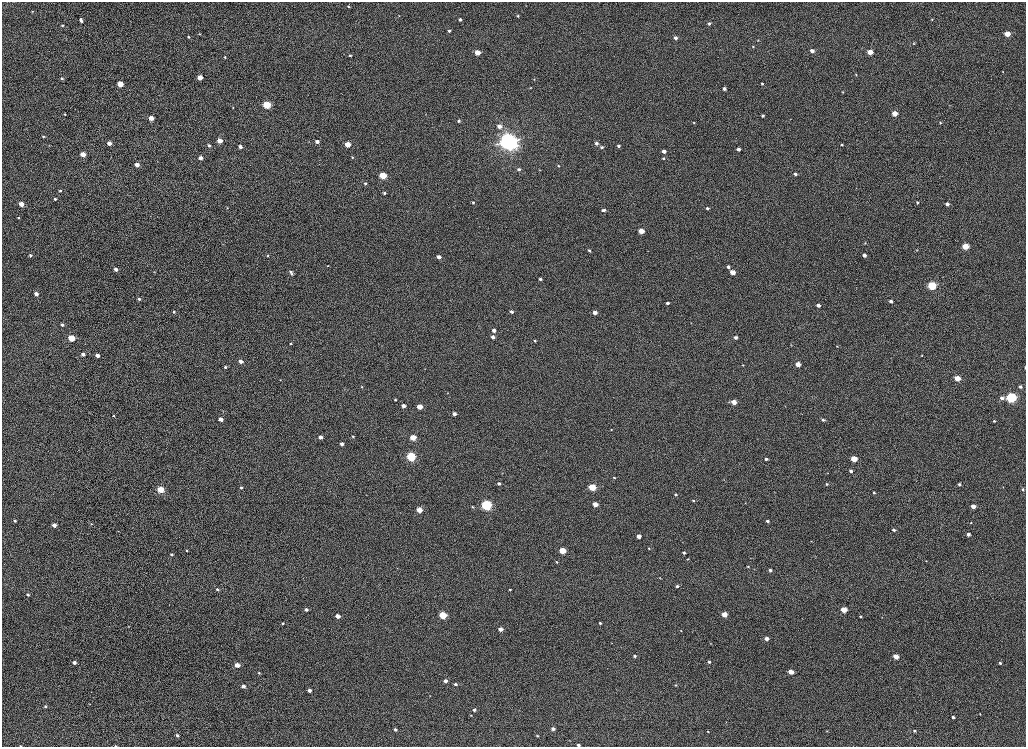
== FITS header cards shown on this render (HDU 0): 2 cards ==
NAXIS1  =                 2048
NAXIS2  =                 1489

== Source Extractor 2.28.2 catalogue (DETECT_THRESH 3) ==
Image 2048 x 1489 px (HDU 0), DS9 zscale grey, zoomed out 1/2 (1 PNG px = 2 x 2 image px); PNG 1028 x 749 px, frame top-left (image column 1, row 1489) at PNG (2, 2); no overlay
Background 1020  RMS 3.7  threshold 11.2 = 3 sigma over >= 5 px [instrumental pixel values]
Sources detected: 240; all 240 listed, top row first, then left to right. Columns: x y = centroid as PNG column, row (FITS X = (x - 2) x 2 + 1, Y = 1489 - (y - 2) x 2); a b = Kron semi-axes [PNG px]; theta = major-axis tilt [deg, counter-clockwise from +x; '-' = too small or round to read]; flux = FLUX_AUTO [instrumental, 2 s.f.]
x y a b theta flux
348 6 3 3 - 590
32 11 3 3 - 550
399 15 3 2 - 300
518 16 3 3 - 970
932 19 3 3 - 430
81 20 4 3 - 2000
460 20 3 3 - 1900
709 24 3 3 - 1700
62 25 3 3 - 920
449 31 3 3 - 1400
200 34 3 2 - 490
1007 34 4 3 - 13000
188 37 3 3 - 1200
676 38 3 3 - 2600
758 40 3 2 - 460
914 43 3 2 - 470
753 47 4 3 - 600
812 51 3 3 - 4000
477 52 4 3 - 11000
870 52 4 3 - 11000
350 55 4 3 - 1100
225 57 3 2 - 780
1002 72 3 2 - 530
856 75 4 3 - 670
200 77 3 3 - 12000
62 78 3 3 - 1200
534 79 3 3 - 450
120 84 4 3 - 15000
762 84 3 3 - 1100
530 87 3 2 - 420
724 88 3 3 - 2400
843 92 3 3 - 520
267 105 4 3 - 46000
949 105 3 2 - 310
233 108 2 2 - 330
895 113 3 3 - 11000
65 114 3 2 - 660
763 116 3 3 - 1500
151 118 4 3 - 6500
459 121 4 3 - 1400
694 123 3 2 - 460
940 123 3 3 - 1000
499 126 4 4 - 5600
43 136 3 3 - 860
220 141 4 3 - 8500
317 141 4 3 - 3700
508 142 6 5 - 780000
109 143 3 3 - 5500
596 143 3 3 - 2700
348 144 3 3 - 13000
49 145 3 2 - 340
209 145 3 3 - 2000
842 145 3 2 - 830
618 146 3 3 - 1500
240 147 3 3 - 3100
602 147 4 3 - 1300
738 149 3 3 - 3200
664 151 3 3 - 4800
83 154 4 3 - 11000
352 157 3 3 - 730
200 158 3 3 - 4200
663 158 3 3 - 740
137 165 4 3 - 5400
558 166 3 3 - 680
519 169 4 4 - 1600
539 170 3 2 - 400
795 174 3 3 - 2200
383 175 4 3 - 31000
365 183 4 3 - 1300
60 191 3 3 - 880
237 193 2 2 - 250
384 193 3 3 - 1300
55 199 3 3 - 1500
473 202 3 3 - 1400
917 203 3 3 - 1200
21 204 3 3 - 7200
947 204 3 3 - 3000
227 208 3 2 - 410
707 208 3 3 - 1400
603 210 3 3 - 1100
604 210 3 3 - 1100
18 218 4 2 - 620
641 231 4 3 - 10000
865 243 3 2 - 470
223 244 3 2 - 340
965 246 4 3 - 22000
589 250 3 3 - 1200
916 250 3 2 - 410
30 255 3 3 - 1500
864 255 3 3 - 2800
268 256 3 3 - 600
439 257 3 3 - 5000
328 266 3 2 - 430
728 267 3 3 - 1700
116 269 3 3 - 3500
290 271 5 3 - 1200
154 272 3 3 - 460
732 272 3 3 - 10000
292 274 4 3 - 1100
540 279 3 3 - 1400
932 286 4 4 - 64000
36 294 3 3 - 4500
139 299 3 3 - 1300
891 301 3 3 - 3000
668 303 3 3 - 2100
818 305 3 3 - 3600
174 312 3 3 - 1200
512 312 3 3 - 2100
595 312 4 3 - 4600
62 325 3 3 - 2100
494 330 4 3 - 3400
493 337 4 3 - 3100
736 337 3 3 - 2700
71 338 4 3 - 30000
535 341 3 3 - 1100
291 344 3 2 - 780
791 345 3 3 - 400
837 346 3 2 - 440
83 354 3 3 - 3100
97 355 3 3 - 3900
922 356 3 2 - 430
240 361 3 3 - 4400
798 364 3 3 - 8200
743 365 3 3 - 570
225 367 3 3 - 1100
1025 368 3 1 - 820
425 369 3 2 - 290
957 378 4 3 - 16000
280 380 3 3 - 420
1020 386 3 3 - 1800
361 387 3 3 - 560
1002 398 5 4 - 2400
1011 398 4 4 - 140000
395 400 3 3 - 730
734 402 4 3 - 10000
403 406 3 3 - 4600
420 407 4 3 - 15000
454 414 4 3 - 3200
114 416 3 3 - 610
220 419 3 3 - 6000
823 420 4 3 - 1700
994 421 3 3 - 1000
611 429 3 3 - 510
320 437 3 3 - 4600
353 437 3 3 - 810
413 437 4 3 - 17000
342 444 3 3 - 2900
411 456 4 4 - 89000
766 459 3 3 - 1800
854 459 4 3 - 18000
704 460 3 2 - 290
851 471 4 3 - 2000
614 478 3 3 - 840
724 479 3 2 - 240
499 483 4 3 - 1700
827 484 3 3 - 960
959 484 3 3 - 1600
241 487 3 3 - 1300
592 487 4 3 - 34000
1003 487 3 2 - 310
161 489 4 3 - 28000
1023 489 4 3 - 950
874 493 3 2 - 890
676 495 4 3 - 1200
693 501 3 3 - 920
745 503 3 2 - 280
595 504 3 3 - 9300
486 505 4 4 - 150000
973 506 3 3 - 7200
472 507 4 3 - 720
419 510 4 3 - 13000
15 521 3 3 - 1500
767 521 3 3 - 1600
971 522 3 3 - 720
91 524 3 2 - 390
54 525 3 3 - 5700
894 530 3 3 - 2000
968 534 3 3 - 2900
639 536 3 3 - 6100
811 541 2 2 - 300
649 548 3 3 - 750
187 550 3 3 - 670
562 551 4 3 - 27000
684 553 3 3 - 1600
172 554 3 2 - 1100
750 558 2 2 - 290
688 559 4 3 - 680
926 561 3 2 - 380
557 562 3 3 - 830
748 567 3 3 - 660
770 570 3 3 - 1900
660 578 3 3 - 490
677 586 4 3 - 1500
217 589 4 3 - 1400
510 590 3 3 - 900
28 594 4 3 - 1200
306 609 3 3 - 2600
844 610 4 3 - 17000
724 614 4 3 - 11000
443 615 4 3 - 42000
338 616 3 3 - 5900
860 616 3 3 - 780
283 623 3 3 - 930
600 623 3 3 - 1200
128 626 2 2 - 260
500 629 3 3 - 5900
681 631 3 2 - 480
767 639 3 3 - 3700
611 643 3 2 - 340
710 644 3 2 - 430
634 656 3 3 - 1300
896 656 3 3 - 12000
709 662 3 3 - 1300
74 663 3 3 - 3700
1000 663 3 2 - 1400
237 665 3 3 - 8600
791 672 4 3 - 8000
259 673 3 3 - 830
445 681 4 3 - 4000
455 684 4 3 - 1900
675 685 4 3 - 750
243 686 4 3 - 3200
309 690 3 3 - 2700
430 695 3 2 - 310
90 704 3 3 - 420
45 706 3 3 - 1100
474 710 4 3 - 2100
980 714 3 2 - 320
471 715 3 2 - 500
953 717 4 3 - 1900
395 729 3 2 - 1700
553 729 3 2 - 2800
827 731 3 3 - 540
914 731 4 3 - 1300
708 732 4 3 - 680
177 735 4 3 - 1800
537 736 2 2 - 540
578 745 3 2 - 1900
20 746 4 2 - 540
115 746 4 2 - 680
At the frame edge (FLAGS 8, measured only in part): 4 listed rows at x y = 1025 368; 578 745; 20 746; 115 746